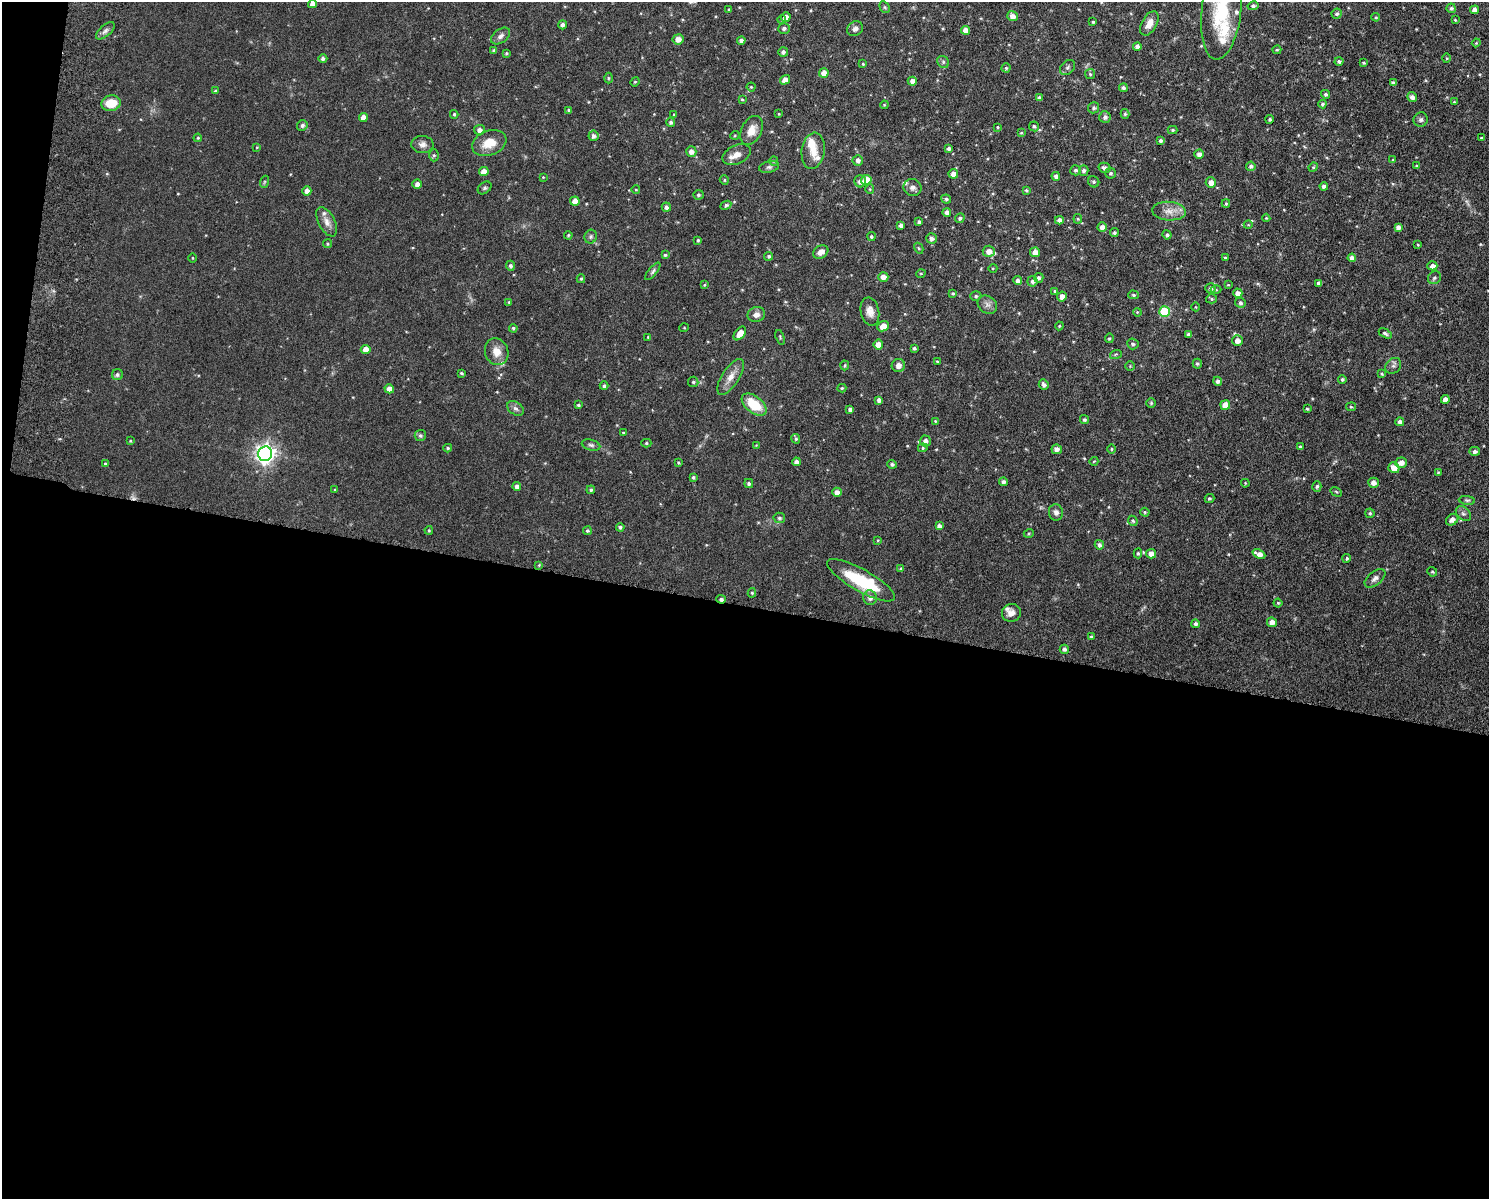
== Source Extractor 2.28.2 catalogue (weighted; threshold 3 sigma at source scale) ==
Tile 10 of 3 x 4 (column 1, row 4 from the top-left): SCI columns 175-1661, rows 15-1211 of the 4926 x 4817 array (HDU 1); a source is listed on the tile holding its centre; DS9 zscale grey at full resolution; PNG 1491 x 1201 px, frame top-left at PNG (2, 2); each listed source drawn as its Kron ellipse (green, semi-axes under 4 px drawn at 4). Shown black and unused: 50% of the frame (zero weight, under 6 of 12 exposures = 3% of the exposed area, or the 3 px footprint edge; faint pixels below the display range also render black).
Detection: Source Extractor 2.28.2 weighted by HDU 2 'WHT'; one run over the whole footprint, this tile lists its part. Background 0.0569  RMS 0.0042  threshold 0.0174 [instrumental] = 3 sigma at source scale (4.09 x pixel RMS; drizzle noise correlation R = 1.36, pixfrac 0.8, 0.05/0.05 arcsec/px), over >= 5 px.
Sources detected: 309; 11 inside a brighter listed object's ellipse — not listed separately; the other 298 listed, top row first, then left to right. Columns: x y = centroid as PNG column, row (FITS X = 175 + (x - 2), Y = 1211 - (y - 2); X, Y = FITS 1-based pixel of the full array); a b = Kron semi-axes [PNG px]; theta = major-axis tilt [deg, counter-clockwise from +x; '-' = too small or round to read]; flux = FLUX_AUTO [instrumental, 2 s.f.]
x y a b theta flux
312 4 4 4 - 2.5
1253 6 5 4 - 0.71
885 7 6 4 -59 0.55
1451 8 5 4 - 0.87
1222 9 50 20 83 28
729 10 4 3 - 0.53
1475 10 4 4 - 2.3
1337 14 5 5 - 0.96
1012 16 5 5 - 2.4
786 17 5 4 - 2.4
1376 17 4 4 - 0.47
782 20 4 3 - 0.41
1455 20 4 3 - 0.38
1093 22 3 3 - 0.55
1149 23 13 7 62 3.4
562 25 4 4 - 1.3
784 28 6 5 - 0.92
855 29 8 7 - 1.6
965 30 4 4 - 3.2
105 31 11 5 41 1.5
500 36 11 6 36 1.5
678 39 5 5 - 2.8
741 40 4 4 - 1.3
1476 43 4 3 - 0.39
1137 46 4 4 - 1.8
494 50 4 4 - 0.82
1277 50 4 4 - 0.56
783 52 5 5 - 1.3
506 53 4 4 - 0.59
323 58 4 4 - 1.1
1447 58 5 3 - 0.37
1339 61 4 4 - 0.94
943 62 6 5 - 0.83
1364 63 3 3 - 0.53
863 64 4 4 - 0.52
1068 67 9 6 45 1.1
1006 68 4 4 - 0.56
824 73 4 4 - 3.4
1090 74 5 5 - 0.55
608 78 5 3 - 0.4
785 80 5 4 - 2.4
912 81 4 4 - 2
635 82 5 4 - 0.47
1393 83 4 4 - 1.1
751 87 4 4 - 0.43
1123 88 4 4 - 0.89
215 91 4 4 - 0.52
1325 94 4 4 - 0.74
1412 97 5 4 - 1.6
1039 98 4 3 - 1
742 99 4 3 - 0.4
1454 102 3 3 - 0.34
111 103 10 7 11 7.4
1322 104 4 4 - 0.77
884 105 4 3 - 0.31
1094 108 5 5 - 0.87
569 110 4 3 - 0.63
454 114 4 3 - 0.54
674 114 3 3 - 0.39
779 114 3 3 - 0.32
1125 114 5 4 - 0.58
363 117 4 4 - 3
1105 117 6 5 - 1.3
1270 119 4 4 - 0.66
1421 120 7 6 - 1.1
671 122 4 4 - 0.93
302 125 5 5 - 1.1
1034 126 5 5 - 0.82
997 127 4 3 - 0.39
479 130 5 5 - 1.6
751 130 15 10 64 4.3
1172 130 5 4 - 0.66
1021 133 3 3 - 0.4
735 135 5 3 - 0.36
593 136 5 5 - 1.3
198 138 4 3 - 0.4
1481 138 3 3 - 0.52
1160 140 4 4 - 0.86
489 143 18 12 20 6.5
422 144 11 8 -3 2
257 147 3 2 - 0.3
949 148 4 4 - 1.1
691 151 5 5 - 1.9
813 151 18 11 82 5.1
1199 154 5 4 - 1.8
434 155 6 5 - 0.65
737 155 15 9 25 3.2
858 160 5 5 - 1.4
1393 160 4 4 - 0.47
774 161 5 4 - 0.46
1251 166 5 4 - 0.92
1416 166 4 3 - 0.45
769 167 10 5 14 1.1
1313 167 5 4 - 0.46
1105 168 6 5 - 1.4
1075 170 5 5 - 0.84
1084 170 5 5 - 1.2
484 172 5 4 - 3
1111 173 5 5 - 0.77
953 174 5 4 - 2.8
1056 176 4 4 - 1.4
543 177 4 3 - 0.31
724 180 5 4 - 0.52
866 180 5 5 - 5.7
860 181 6 6 - 1.9
264 182 6 4 71 0.46
1094 182 6 5 - 0.75
1211 182 5 5 - 2.7
417 184 5 4 - 1.8
1324 186 4 4 - 1.3
913 187 9 8 - 1.8
485 188 7 5 40 0.77
870 189 5 4 - 0.43
636 190 4 3 - 0.32
1026 190 4 3 - 0.57
307 191 4 4 - 1.9
698 195 5 5 - 0.71
946 199 5 4 - 0.82
575 201 4 4 - 3.1
1226 203 4 3 - 0.58
726 205 5 4 - 0.75
666 207 4 4 - 1.1
1169 211 17 9 -4 3.8
947 212 4 4 - 1.4
960 218 5 4 - 0.84
1266 218 4 4 - 0.41
1078 219 4 4 - 0.5
1059 220 4 4 - 1.9
327 222 16 8 -62 3.1
919 222 4 4 - 1.1
901 225 4 4 - 1.4
1248 225 4 3 - 0.31
1102 227 5 4 - 2
1398 227 4 4 - 1.6
1114 233 4 4 - 0.78
568 235 4 3 - 0.45
1167 235 4 4 - 0.86
871 236 4 4 - 0.6
591 237 7 6 - 0.86
931 238 5 5 - 1.5
698 240 4 3 - 0.56
327 244 4 4 - 0.5
1418 245 3 3 - 0.31
919 248 6 4 -61 0.48
989 251 6 5 - 2.9
821 252 8 6 28 2.5
1035 252 5 5 - 3.2
665 255 4 3 - 0.62
769 256 4 4 - 0.76
192 258 4 3 - 0.34
1225 258 4 3 - 0.46
1352 258 4 4 - 2.2
510 266 5 4 - 0.94
1432 266 5 4 - 2
993 268 5 3 - 0.35
653 271 11 4 50 0.88
921 273 5 3 - 0.35
883 277 5 5 - 2.7
1039 278 5 4 - 1.1
1434 278 7 6 - 0.9
581 279 4 4 - 0.55
1018 281 4 4 - 1.6
1032 281 5 5 - 1.2
1319 283 4 4 - 1.5
704 285 4 4 - 0.38
1228 285 3 3 - 0.33
1210 288 5 5 - 1.3
1216 290 5 3 - 0.43
1055 291 4 3 - 0.5
953 293 4 4 - 0.59
1238 293 4 4 - 2.3
1134 295 5 4 - 0.66
976 296 5 5 - 0.79
1062 297 5 4 - 2.4
1211 299 5 4 - 0.62
509 302 3 3 - 0.41
1240 303 5 5 - 1
987 305 10 8 -36 1.9
1196 307 4 3 - 0.28
870 311 14 9 -78 3.1
1164 311 5 5 - 21
1137 312 4 3 - 0.37
756 315 9 7 20 2
883 326 6 5 - 3.5
1059 326 4 4 - 0.4
513 328 4 4 - 0.65
684 328 5 3 - 0.32
740 333 8 4 51 4
1385 333 7 4 -30 0.96
1189 334 4 3 - 1.2
648 337 3 3 - 0.41
780 337 7 3 -73 0.47
1109 338 5 4 - 0.61
1237 341 5 5 - 2.8
1133 344 6 5 - 1
878 345 5 4 - 3.6
914 348 4 3 - 0.79
366 349 5 4 - 3.4
497 352 14 11 -71 4.3
1116 354 6 3 18 0.5
937 361 4 3 - 0.41
1197 364 5 4 - 0.68
845 365 5 4 - 0.55
898 365 6 6 - 2.3
1130 366 5 4 - 0.47
1393 366 9 7 47 1.2
461 373 3 3 - 0.48
1382 374 4 3 - 0.5
117 375 5 5 - 0.91
731 377 20 8 58 4.1
1342 379 4 4 - 0.85
1218 381 4 4 - 1.3
693 382 5 5 - 0.61
1044 385 5 5 - 1.3
604 386 4 4 - 0.78
842 388 4 4 - 0.48
389 389 5 4 - 2.5
1445 399 4 4 - 2
879 400 4 4 - 1.8
1151 403 5 5 - 0.53
578 405 4 3 - 0.58
754 405 14 8 -38 12
1225 405 5 5 - 4.8
1351 407 5 4 - 0.51
515 408 9 6 -36 1.3
850 409 4 4 - 1.2
1307 409 3 3 - 0.5
1084 420 4 4 - 0.81
935 421 4 4 - 0.4
1400 422 4 4 - 1.7
623 432 4 3 - 0.39
420 436 5 5 - 0.84
796 439 5 4 - 0.66
130 441 4 3 - 0.41
925 441 5 5 - 1.8
646 443 5 4 - 0.53
591 445 9 5 -15 0.95
756 445 4 4 - 0.31
1300 447 3 3 - 0.49
448 448 4 3 - 0.55
923 448 5 4 - 0.59
1057 449 5 5 - 1.5
1111 449 5 3 - 0.4
1475 451 5 4 - 1.3
265 454 7 7 - 210
1094 461 4 3 - 0.32
796 462 4 4 - 1.9
678 463 4 3 - 0.54
1401 463 6 5 - 2.5
105 464 4 4 - 0.76
892 464 5 4 - 0.88
1394 468 6 5 - 3.3
1438 472 4 3 - 0.4
693 477 4 3 - 0.67
1003 482 4 4 - 1.2
749 483 4 4 - 0.92
1245 483 4 3 - 0.37
1373 483 5 5 - 2.1
517 486 4 4 - 1.8
1317 486 5 4 - 0.74
335 490 4 3 - 0.42
591 490 4 4 - 0.7
837 492 4 4 - 2.3
1336 492 6 4 -31 0.51
1209 498 5 4 - 0.66
1467 500 8 4 -7 0.74
1056 512 8 7 - 1.7
1145 512 5 4 - 0.48
1370 513 5 4 - 0.64
1463 514 9 6 -46 1.1
779 518 6 5 - 0.89
1452 520 7 5 38 2
1133 521 5 4 - 0.61
939 526 4 4 - 1.4
620 527 4 4 - 0.83
429 530 4 3 - 0.46
587 531 4 4 - 0.7
1029 533 5 3 - 0.41
878 540 4 3 - 0.35
1099 545 5 4 - 1.2
1138 553 5 4 - 0.58
1151 554 5 4 - 2.8
1259 554 7 4 -24 2.8
1347 558 4 4 - 0.69
539 565 4 4 - 0.4
901 569 4 3 - 0.68
1432 572 5 4 - 0.53
1375 578 12 6 39 1.8
861 580 38 11 -30 21
752 593 4 4 - 0.49
870 598 7 6 - 2.1
721 599 5 3 - 1.1
1278 603 4 4 - 0.54
1011 613 9 9 - 2.3
1272 622 5 4 - 2.3
1196 624 4 4 - 1.1
1091 636 3 3 - 0.46
1064 649 4 4 - 1.2
Overlapping masked pixels (flux is a lower limit): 1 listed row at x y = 721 599
Isophote crosses this tile's border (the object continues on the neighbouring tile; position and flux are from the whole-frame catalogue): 2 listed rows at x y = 312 4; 1222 9